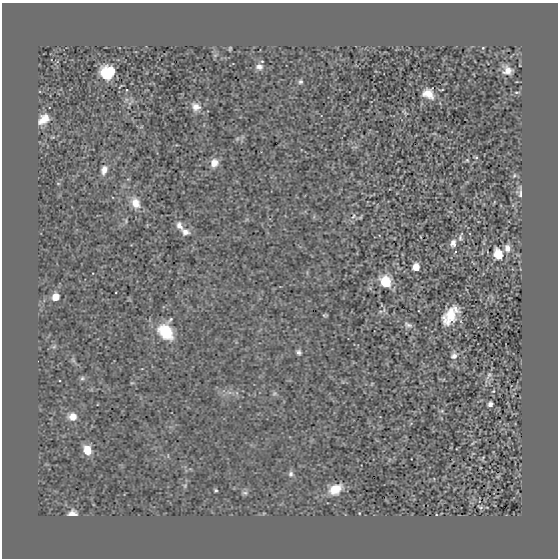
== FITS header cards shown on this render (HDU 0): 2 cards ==
NAXIS1  =                  556 /
NAXIS2  =                  556 /

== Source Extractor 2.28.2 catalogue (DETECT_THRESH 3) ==
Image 556 x 556 px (HDU 0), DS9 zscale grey, 1 PNG px = 1 image px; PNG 560 x 560 px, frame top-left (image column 1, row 556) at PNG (2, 3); no overlay
Background -4.81e-07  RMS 0.0014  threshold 0.00409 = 3 sigma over >= 5 px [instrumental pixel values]
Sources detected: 75; all 75 listed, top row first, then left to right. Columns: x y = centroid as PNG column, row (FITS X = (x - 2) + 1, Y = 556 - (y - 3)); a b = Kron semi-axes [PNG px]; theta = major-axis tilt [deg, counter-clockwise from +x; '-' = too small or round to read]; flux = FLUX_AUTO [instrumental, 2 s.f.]
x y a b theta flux
483 48 4 3 - 0.082
230 49 4 3 - 0.13
215 55 7 4 36 0.14
259 67 10 8 -4 0.53
507 70 9 7 -34 0.8
111 71 11 7 -80 1.7
105 73 14 8 -67 2.2
300 82 7 6 - 0.22
126 90 3 2 - 0.059
517 92 9 3 4 0.15
428 94 14 11 -30 1.3
130 102 13 3 52 0.21
196 107 12 10 -38 0.77
404 112 9 4 -44 0.17
43 119 14 9 42 1.2
141 127 5 3 - 0.09
434 133 5 3 - 0.08
237 139 6 5 - 0.18
354 147 10 2 0 0.098
476 157 5 3 - 0.12
467 160 5 4 - 0.13
214 163 10 9 - 0.86
104 170 11 7 74 0.62
514 175 7 5 50 0.18
58 183 5 3 - 0.084
520 192 20 5 90 0.45
494 202 5 3 - 0.066
135 203 14 10 -66 1.2
353 216 10 6 59 0.28
360 217 6 4 32 0.11
126 221 7 4 84 0.15
179 226 11 7 -58 0.53
185 232 11 9 -18 0.62
421 237 3 2 - 0.054
460 238 10 5 90 0.23
453 243 10 7 81 0.52
507 248 8 6 -88 0.72
498 254 10 8 -71 1.8
416 267 6 5 - 1.2
386 282 8 6 -58 5.1
55 297 8 7 - 1.1
455 309 14 6 -65 0.49
380 311 8 4 9 0.2
325 315 5 3 - 0.12
450 316 18 11 56 2.3
408 325 12 7 -26 0.38
166 331 18 14 -69 3.6
54 346 8 6 41 0.19
299 352 6 5 - 0.27
454 355 11 9 62 0.49
73 360 8 6 -75 0.19
489 375 13 7 59 0.35
82 378 7 6 - 0.19
132 383 6 4 1 0.1
372 384 6 3 45 0.084
493 391 5 4 - 0.099
229 392 7 4 -18 0.23
237 393 6 4 -71 0.16
274 393 7 6 - 0.21
490 404 5 4 - 0.42
442 411 5 5 - 0.13
72 417 9 8 - 0.94
472 443 8 2 40 0.098
87 450 9 7 -70 1.5
473 453 5 3 - 0.074
483 458 5 3 - 0.1
291 474 9 7 -87 0.31
498 476 6 3 20 0.11
185 486 8 5 64 0.21
335 489 15 10 30 1.7
216 490 3 3 - 0.14
245 493 9 5 5 0.23
480 507 9 4 -30 0.15
359 513 3 3 - 0.059
72 514 9 7 3 0.67